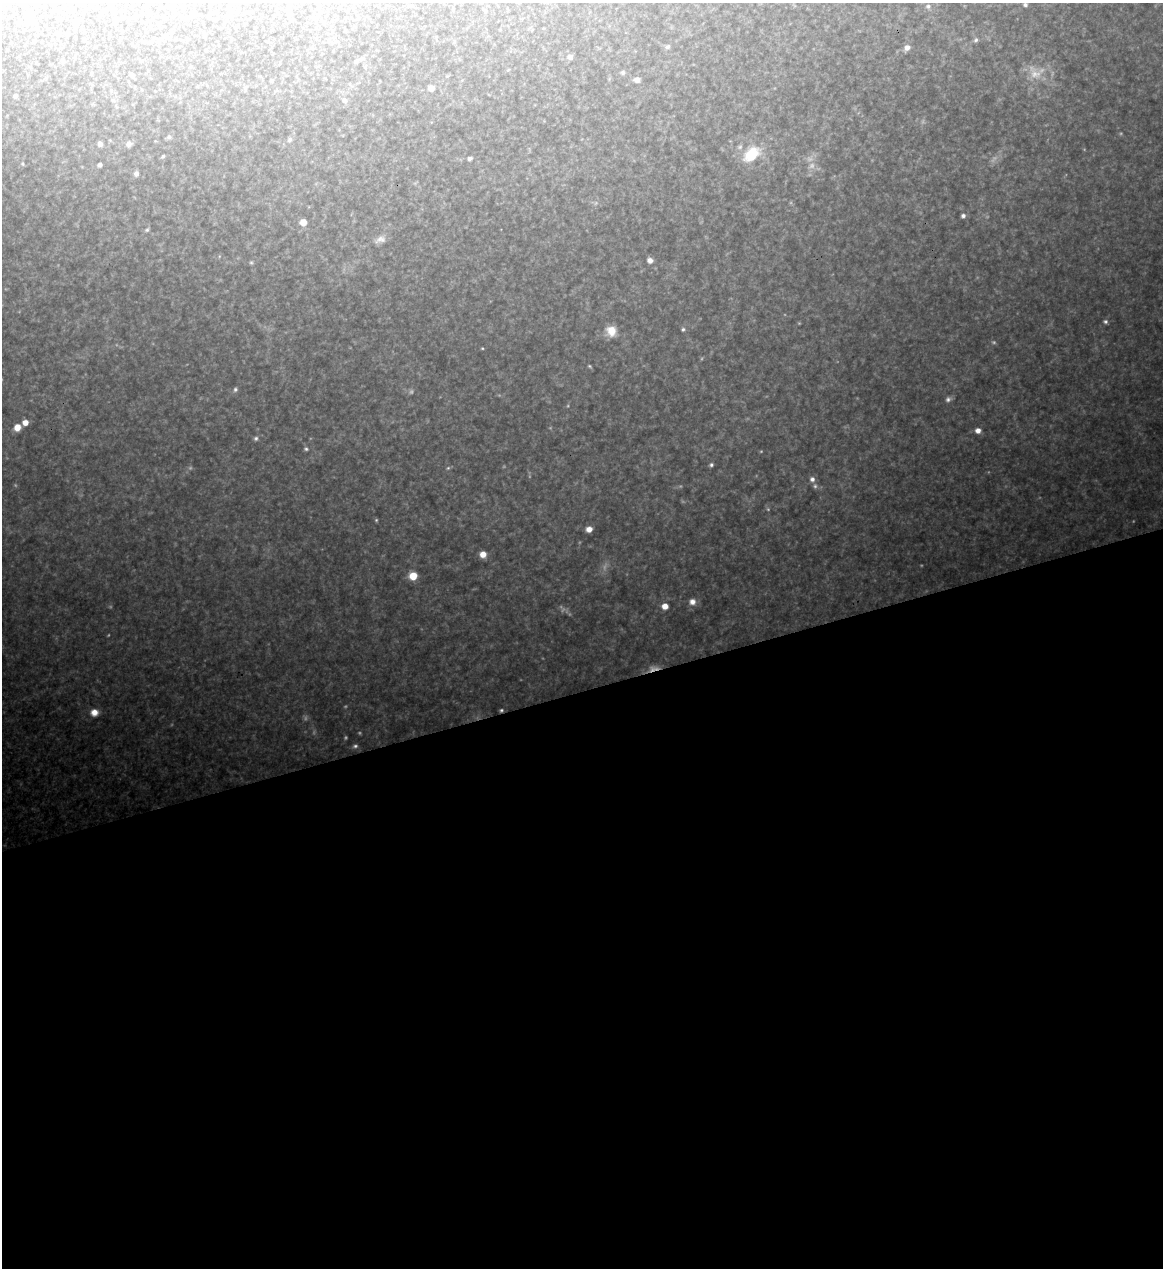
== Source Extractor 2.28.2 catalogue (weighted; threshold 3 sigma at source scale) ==
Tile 15 of 4 x 4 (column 3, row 4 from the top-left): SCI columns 2462-3622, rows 1-1266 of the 5043 x 5063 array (HDU 1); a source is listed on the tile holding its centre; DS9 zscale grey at full resolution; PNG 1165 x 1270 px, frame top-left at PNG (2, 3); no overlay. Shown black and unused: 46% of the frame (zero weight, under 3 of 4 exposures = <1% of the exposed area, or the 3 px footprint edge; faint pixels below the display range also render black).
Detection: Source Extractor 2.28.2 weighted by HDU 2 'WHT'; one run over the whole footprint, this tile lists its part. Background 0.328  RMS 0.017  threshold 0.0767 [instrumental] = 3 sigma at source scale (4.5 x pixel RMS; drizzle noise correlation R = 1.50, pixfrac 1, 0.05/0.05 arcsec/px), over >= 5 px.
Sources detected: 79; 21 too faint to see at this stretch — not listed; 1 inside a brighter listed object's ellipse — not listed separately; the other 57 listed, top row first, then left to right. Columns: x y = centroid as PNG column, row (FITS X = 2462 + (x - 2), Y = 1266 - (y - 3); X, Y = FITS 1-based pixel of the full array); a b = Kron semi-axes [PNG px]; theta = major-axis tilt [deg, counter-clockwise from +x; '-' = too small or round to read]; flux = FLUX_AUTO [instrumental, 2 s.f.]
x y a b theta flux
1025 5 6 5 - 4
928 6 6 6 - 4.4
485 10 5 4 - 2.2
289 11 6 5 - 5.2
30 20 8 5 21 4.5
976 40 7 5 36 3.9
667 47 7 5 25 4.4
907 48 8 6 44 9.2
570 57 6 6 - 5.9
356 61 6 5 - 3.1
623 72 6 5 - 3.6
132 75 5 4 - 5.5
637 80 6 5 - 9.1
271 81 3 3 - 2.5
245 88 6 4 19 2.2
431 88 6 5 - 11
15 96 6 5 - 4
113 100 6 5 - 3
344 100 8 7 - 6.3
169 137 6 5 - 3.8
290 140 7 6 - 4.4
100 144 5 5 - 5.9
129 144 7 7 - 7.2
751 154 23 14 39 59
163 156 4 3 - 3.1
470 158 5 4 - 4.5
23 164 6 3 -71 1.9
100 165 4 4 - 4.2
136 174 7 6 - 5.9
963 216 5 4 - 5.4
303 222 7 7 - 16
147 230 6 5 - 3.1
380 239 16 8 20 12
650 260 6 5 - 8.9
251 262 6 5 - 2.5
1105 321 6 5 - 3.7
683 329 5 5 - 3
611 331 12 12 - 27
482 348 4 3 - 1.6
589 366 5 3 - 2.1
235 389 6 6 - 4.2
948 399 8 7 - 5.8
25 422 5 5 - 17
17 427 7 6 - 19
978 430 6 5 - 11
256 438 6 6 - 4.1
306 449 6 5 - 3.2
711 465 5 4 - 3.8
448 468 6 5 - 2.8
812 479 7 6 - 7.6
589 529 6 5 - 14
483 554 6 6 - 19
413 576 6 6 - 42
692 602 9 9 - 12
665 606 7 6 - 16
501 710 4 3 - 2.6
94 712 9 8 - 18
Overlapping masked pixels (flux is a lower limit): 1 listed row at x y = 501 710